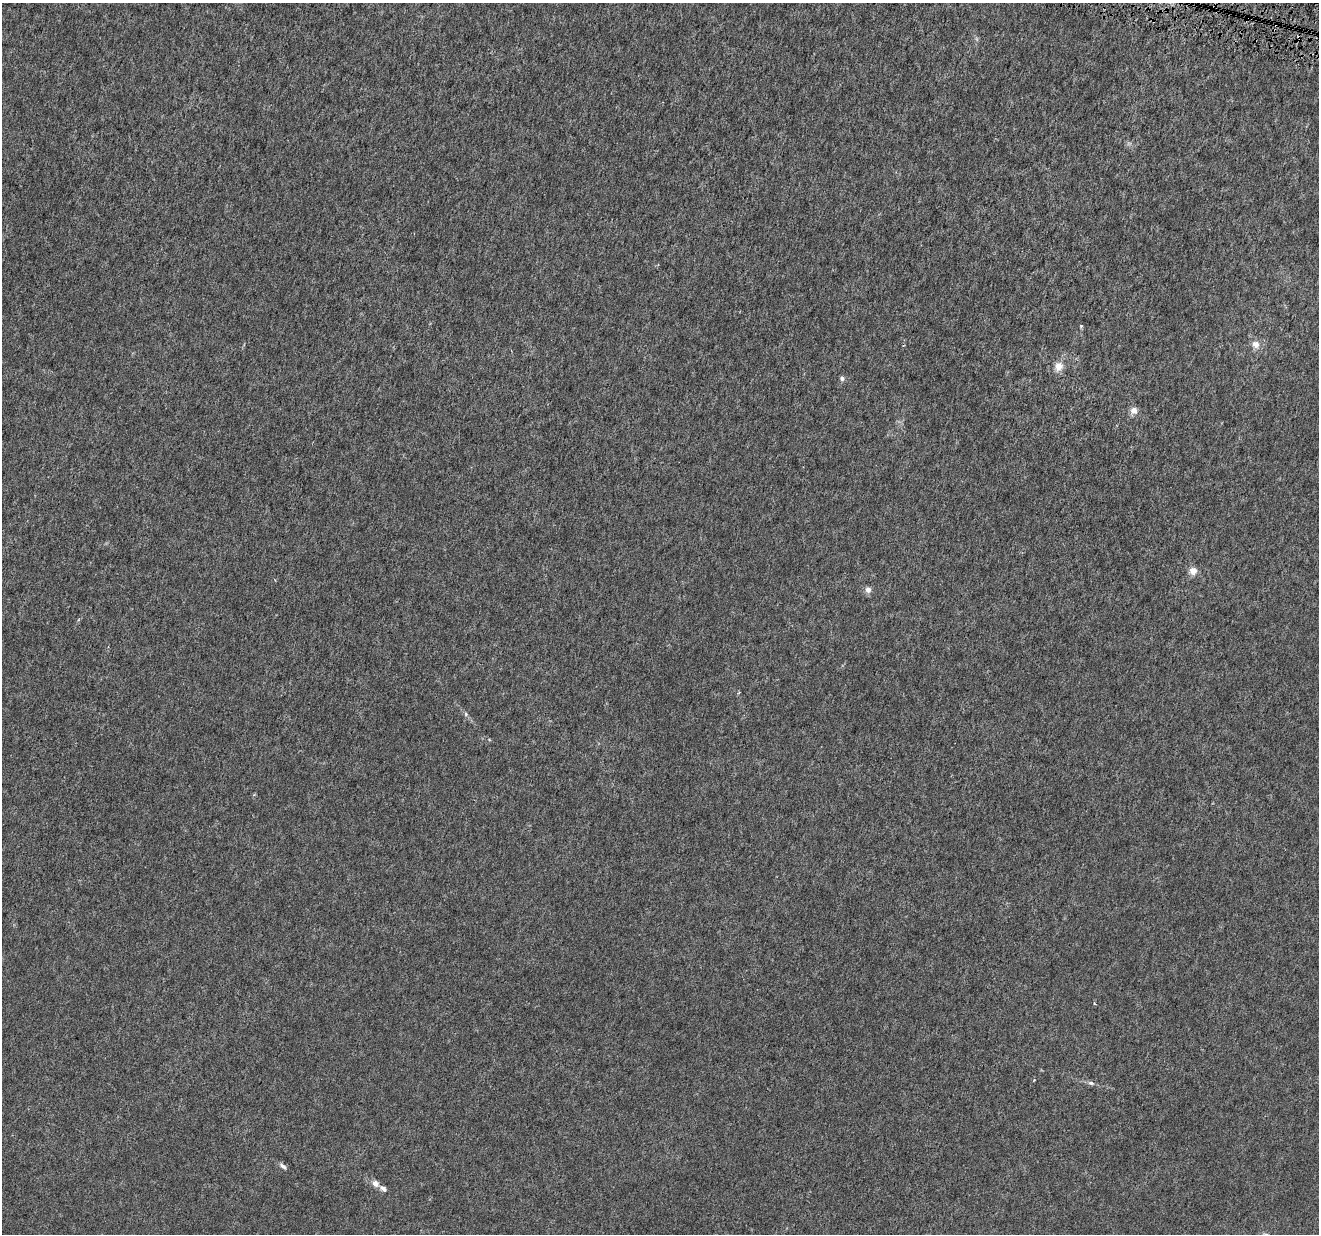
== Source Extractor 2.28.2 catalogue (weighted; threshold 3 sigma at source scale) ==
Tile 10 of 4 x 4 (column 2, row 3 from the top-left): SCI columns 1329-2645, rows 1526-2757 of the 5282 x 5454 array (HDU 1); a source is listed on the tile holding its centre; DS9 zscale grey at full resolution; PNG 1321 x 1236 px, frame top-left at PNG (2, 3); no overlay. Shown black and unused: <1% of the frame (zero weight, under 4 of 8 exposures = <1% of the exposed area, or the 3 px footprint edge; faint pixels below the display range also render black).
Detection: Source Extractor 2.28.2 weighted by HDU 2 'WHT'; one run over the whole footprint, this tile lists its part. Background 3.03e-04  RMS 8.1e-04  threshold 0.00332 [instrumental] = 3 sigma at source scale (4.09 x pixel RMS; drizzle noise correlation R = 1.36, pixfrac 0.8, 0.0396/0.0396 arcsec/px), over >= 5 px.
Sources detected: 17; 2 too faint to see at this stretch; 1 cosmic-ray / hot-pixel residue — not listed; the other 14 listed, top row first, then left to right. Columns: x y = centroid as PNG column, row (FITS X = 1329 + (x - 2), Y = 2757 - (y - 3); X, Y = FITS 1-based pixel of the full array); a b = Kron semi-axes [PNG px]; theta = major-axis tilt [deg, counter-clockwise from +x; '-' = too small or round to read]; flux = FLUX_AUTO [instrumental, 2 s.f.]
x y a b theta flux
1081 326 4 4 - 0.098
1256 344 10 8 -47 0.54
1058 366 12 11 - 0.7
842 378 6 6 - 0.19
1134 411 9 8 - 0.45
1193 571 10 9 - 0.5
868 590 8 8 - 0.33
466 714 6 5 - 0.12
1094 1004 4 3 - 0.091
1034 1080 3 3 - 0.054
1091 1083 9 5 -15 0.21
283 1166 11 5 -38 0.23
375 1183 7 6 - 0.45
383 1188 10 6 -35 0.32